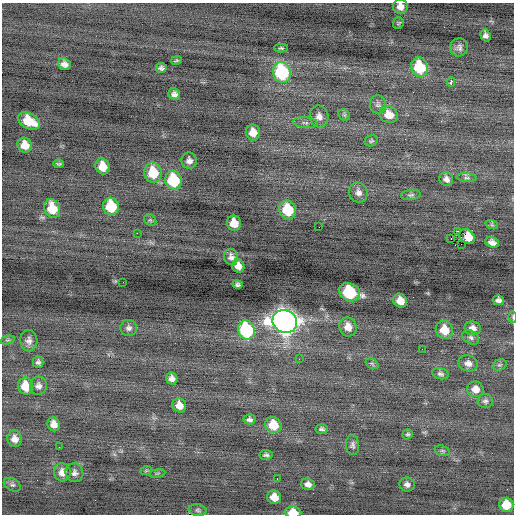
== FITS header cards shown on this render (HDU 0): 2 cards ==
NAXIS1  =                  512 / Axis length
NAXIS2  =                  512 / Axis length

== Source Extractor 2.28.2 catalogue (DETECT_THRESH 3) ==
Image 512 x 512 px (HDU 0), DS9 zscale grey, 1 PNG px = 1 image px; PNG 516 x 516 px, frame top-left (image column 1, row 512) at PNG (2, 3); each listed source drawn as its Kron ellipse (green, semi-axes under 4 px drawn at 4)
Background -0.189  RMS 0.85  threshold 2.56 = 3 sigma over >= 5 px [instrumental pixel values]
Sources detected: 95; all 95 listed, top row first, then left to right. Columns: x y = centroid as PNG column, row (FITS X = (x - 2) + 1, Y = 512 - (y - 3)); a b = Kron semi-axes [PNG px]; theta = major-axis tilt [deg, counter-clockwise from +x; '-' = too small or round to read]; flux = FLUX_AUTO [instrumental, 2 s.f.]
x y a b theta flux
400 7 7 7 - 440
398 23 6 5 - 90
485 35 6 5 - 200
459 47 9 8 - 260
281 48 6 4 -1 97
176 60 5 3 - 78
64 64 7 5 -20 280
419 67 10 8 -71 2900
161 68 5 5 - 160
282 72 11 9 -72 6000
451 82 5 3 - 750
174 94 6 5 - 220
378 105 9 8 - 170
344 115 6 5 - 94
389 115 9 8 - 600
319 116 11 9 -76 400
29 121 12 7 -29 1400
305 123 12 5 -4 200
253 132 8 7 - 670
371 141 7 5 25 100
25 145 7 7 - 660
189 161 8 8 - 280
59 164 5 2 - 75
103 166 8 7 - 890
153 173 10 8 -76 1900
466 178 10 4 -4 130
446 179 7 6 - 240
173 180 9 8 - 3300
358 192 10 9 - 320
411 195 10 5 6 140
111 206 9 7 -72 2200
52 208 9 7 -71 1300
288 210 9 8 - 2100
150 220 7 5 -43 100
234 223 8 7 - 850
492 225 6 4 -18 82
319 227 2 2 - 39
458 231 3 2 - 740
137 233 2 2 - 590
467 236 8 6 -37 1100
451 238 3 2 - 290
492 242 7 5 -21 280
461 244 2 2 - 210
231 257 8 7 - 250
238 266 7 6 - 450
123 282 2 2 - 160
238 284 5 4 - 140
350 292 11 8 -26 4300
498 300 6 4 -11 180
400 301 7 6 - 650
513 317 6 4 -89 68
285 321 12 11 - 53000
348 327 9 8 - 560
129 328 8 8 - 200
473 328 8 7 - 340
246 330 10 8 -70 5800
444 330 9 8 - 980
471 337 9 6 -31 170
8 340 7 4 14 86
29 341 10 8 -88 300
422 349 2 2 - 110
299 359 2 2 - 33
38 362 5 5 - 140
468 363 9 8 - 320
372 364 7 5 -32 89
500 365 7 5 18 120
440 374 8 5 -12 160
172 378 6 5 - 250
26 386 8 7 - 1200
38 386 9 8 - 260
475 389 8 7 - 490
485 401 7 7 - 160
179 405 7 6 - 500
249 419 6 5 - 170
54 424 7 6 - 410
273 425 8 7 - 1200
322 429 6 5 - 140
408 434 5 5 - 98
15 439 8 7 - 380
353 445 10 6 -85 180
59 447 2 2 - 41
442 451 8 5 -19 110
266 455 6 5 - 130
146 471 6 3 19 66
62 472 9 8 - 420
74 473 9 8 - 260
157 473 8 4 8 86
277 479 2 2 - 62
308 484 7 5 -19 270
407 484 7 7 - 220
12 485 9 6 -29 140
274 497 7 6 - 650
506 505 7 7 - 1200
198 510 9 6 -11 140
293 512 8 5 -2 970
At the frame edge (FLAGS 8, measured only in part): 3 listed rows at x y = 400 7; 513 317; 293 512